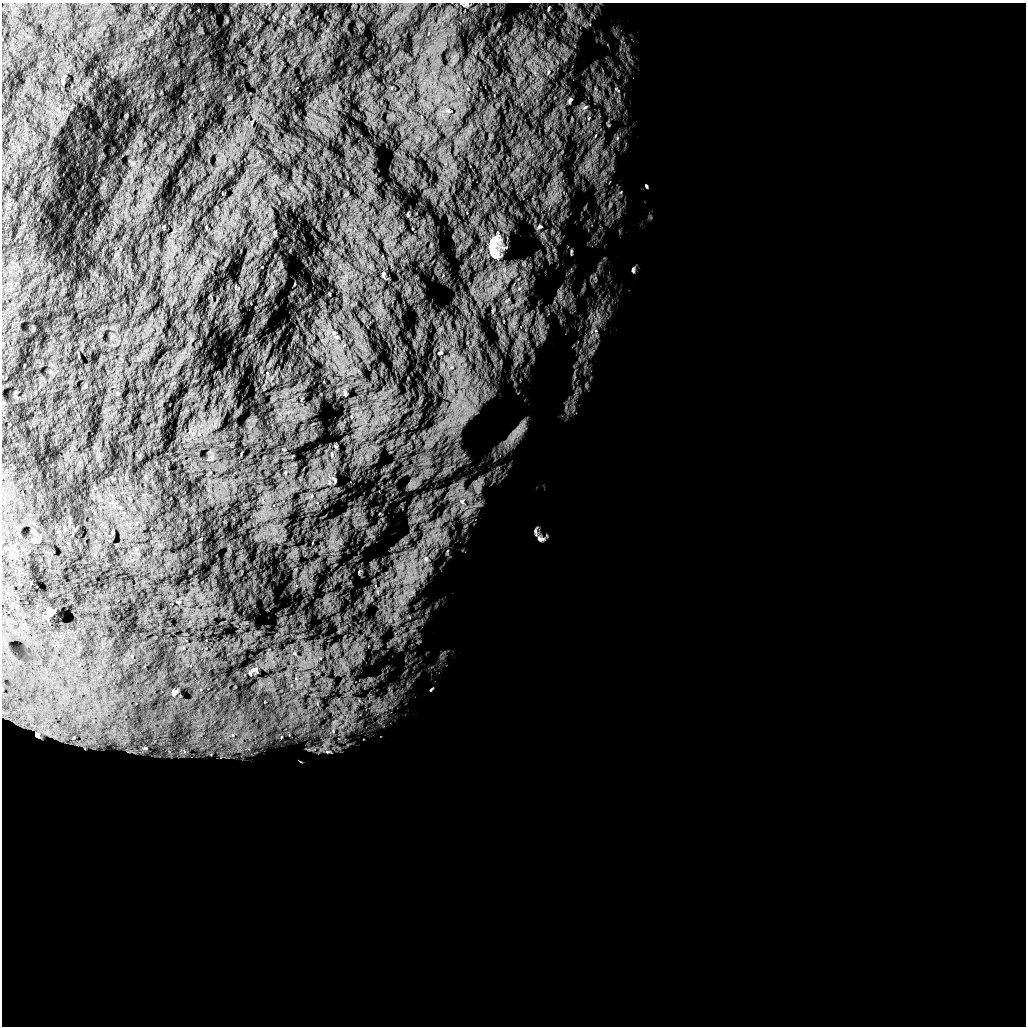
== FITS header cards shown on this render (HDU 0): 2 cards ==
NAXIS1  =                 1024 /
NAXIS2  =                 1024 /

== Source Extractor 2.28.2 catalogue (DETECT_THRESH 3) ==
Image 1024 x 1024 px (HDU 0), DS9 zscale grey, 1 PNG px = 1 image px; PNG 1028 x 1028 px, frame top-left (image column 1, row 1024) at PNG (2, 3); no overlay
Background 5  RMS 950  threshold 2840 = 3 sigma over >= 5 px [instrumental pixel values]
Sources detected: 26; all 26 listed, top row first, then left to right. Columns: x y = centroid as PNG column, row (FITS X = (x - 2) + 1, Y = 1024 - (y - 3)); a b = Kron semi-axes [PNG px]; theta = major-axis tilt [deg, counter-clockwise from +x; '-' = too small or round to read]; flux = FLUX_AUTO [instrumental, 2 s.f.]
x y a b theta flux
465 4 9 6 29 1.6e+05
548 9 4 2 - 4.5e+04
548 72 5 3 - 5.9e+04
570 100 7 4 70 1.0e+05
585 107 7 4 44 1.1e+05
646 186 5 3 - 6.6e+04
539 227 7 5 35 1.2e+05
494 246 39 18 87 1.8e+06
571 252 8 3 82 7.6e+04
633 270 7 4 -85 1.1e+05
383 274 6 5 - 9.0e+04
336 337 8 6 -20 1.7e+05
440 353 5 3 - 5.4e+04
345 393 8 4 -78 1.1e+05
516 432 21 7 49 7.9e+05
462 501 11 10 - 6.1e+05
535 532 13 4 -86 1.6e+05
541 539 12 8 -14 2.7e+05
426 559 7 6 - 1.9e+05
253 670 8 4 36 1.4e+05
431 689 6 3 45 6.7e+04
173 691 7 3 85 6.5e+04
23 724 15 9 43 7.4e+05
333 731 6 5 - 1.5e+05
37 734 16 12 -87 8.2e+05
327 752 9 4 0 1.6e+05
At the frame edge (FLAGS 8, measured only in part): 1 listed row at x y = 465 4